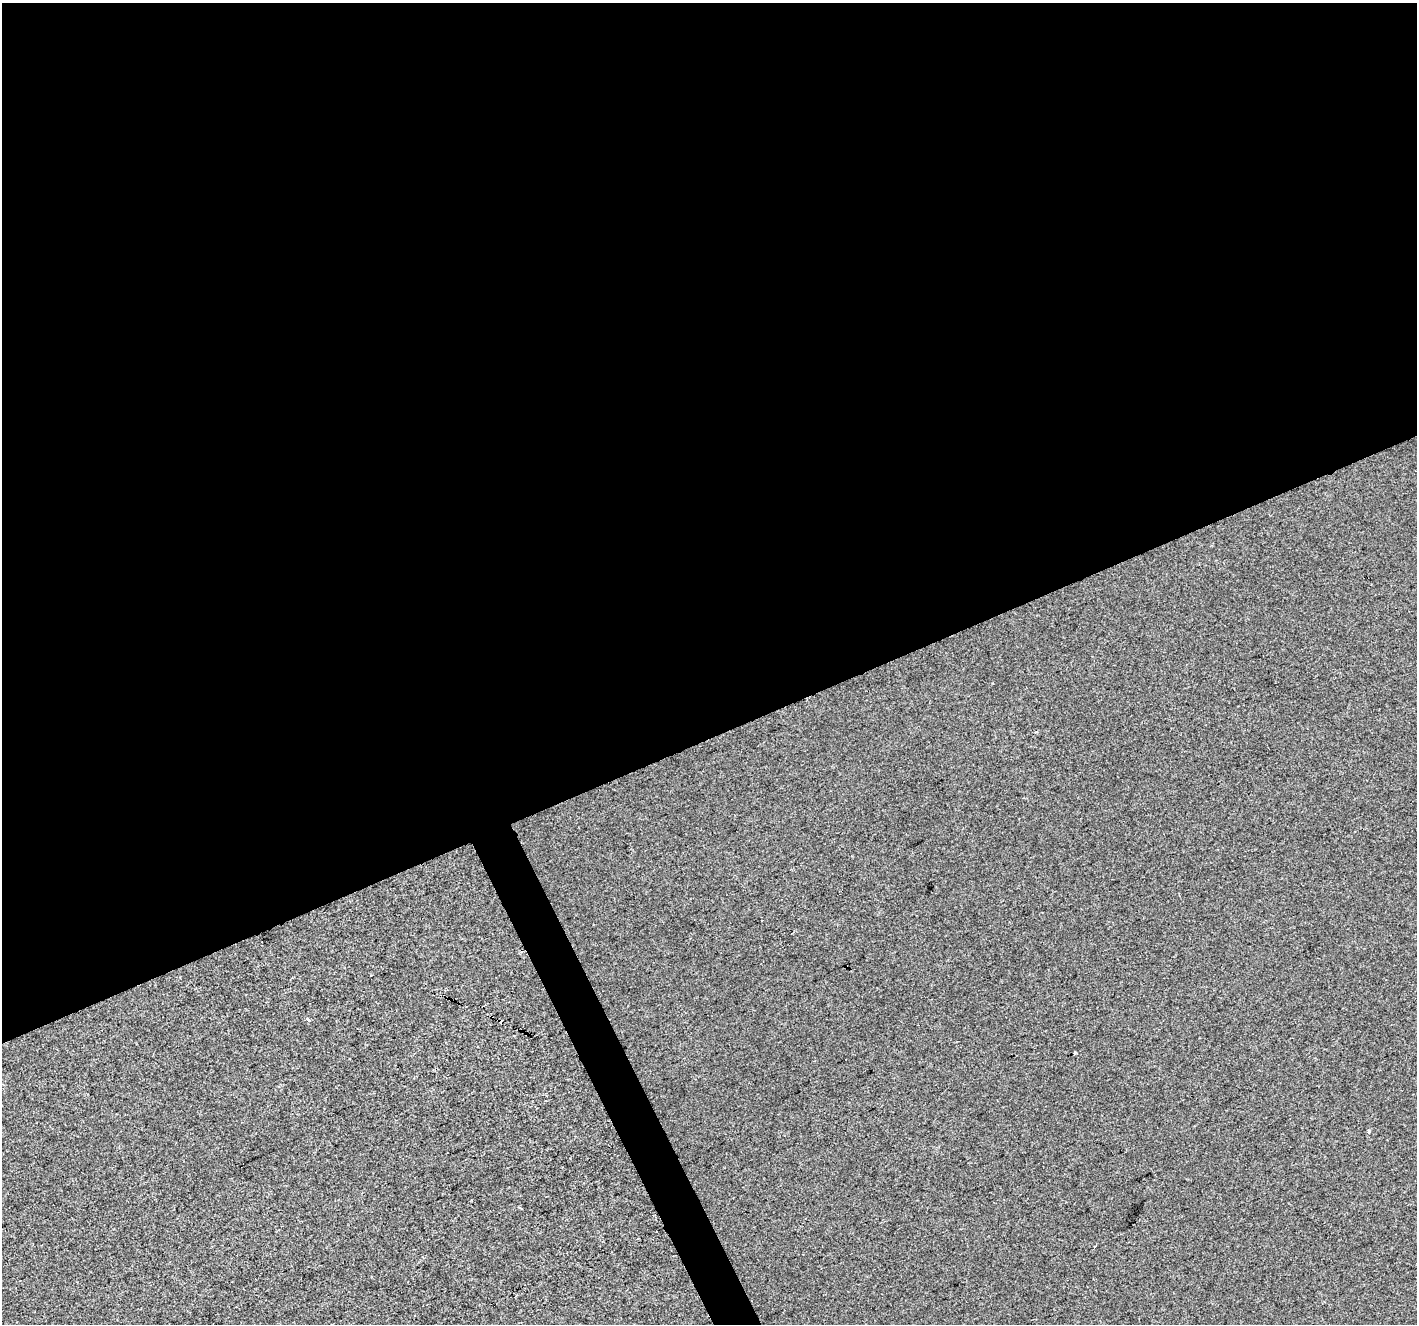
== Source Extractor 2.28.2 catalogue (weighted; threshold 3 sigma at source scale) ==
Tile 2 of 4 x 4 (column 2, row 1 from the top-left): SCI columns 1417-2831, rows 4112-5433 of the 5660 x 5522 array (HDU 1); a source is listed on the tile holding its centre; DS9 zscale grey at full resolution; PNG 1419 x 1326 px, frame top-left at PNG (2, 3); no overlay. Shown black and unused: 57% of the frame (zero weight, under 2 of 3 exposures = <1% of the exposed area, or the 3 px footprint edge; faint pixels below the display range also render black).
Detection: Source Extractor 2.28.2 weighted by HDU 2 'WHT'; one run over the whole footprint, this tile lists its part. Background 9.17e-04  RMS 0.0057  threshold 0.0255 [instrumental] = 3 sigma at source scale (4.5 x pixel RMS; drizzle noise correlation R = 1.50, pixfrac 1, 0.0396/0.0396 arcsec/px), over >= 5 px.
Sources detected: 3; all 3 listed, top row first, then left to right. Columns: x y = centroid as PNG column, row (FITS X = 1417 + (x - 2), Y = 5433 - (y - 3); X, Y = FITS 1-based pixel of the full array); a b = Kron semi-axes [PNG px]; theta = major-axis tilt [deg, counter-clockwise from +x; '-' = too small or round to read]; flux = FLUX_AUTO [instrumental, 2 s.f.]
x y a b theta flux
307 1019 4 3 - 3.8
1075 1052 4 2 - 0.56
1369 1131 4 3 - 1.5